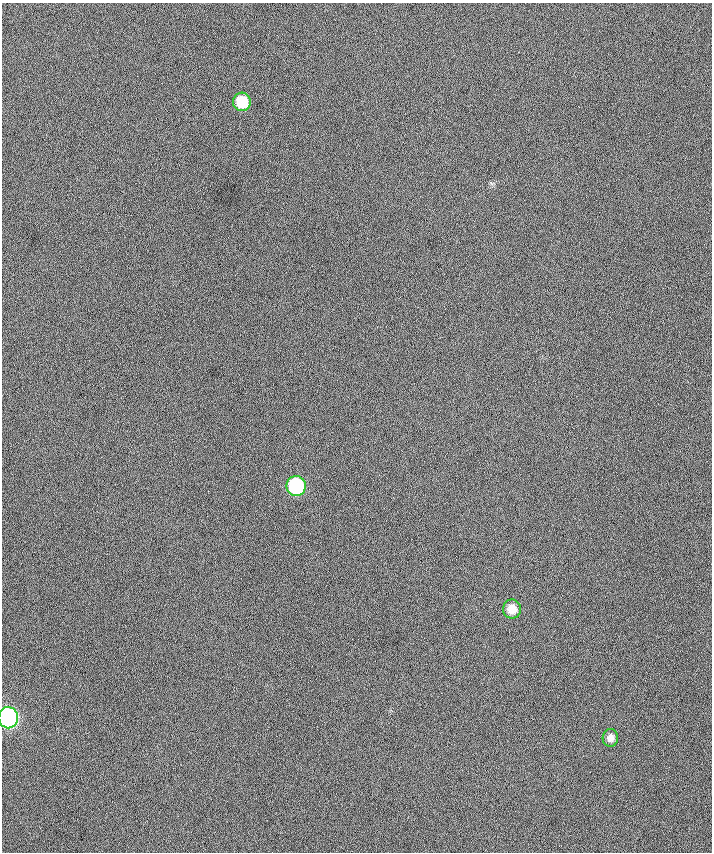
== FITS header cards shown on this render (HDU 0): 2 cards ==
NAXIS1  =                  710 /
NAXIS2  =                  850 /

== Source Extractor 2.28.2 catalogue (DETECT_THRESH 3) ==
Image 710 x 850 px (HDU 0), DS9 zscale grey, 1 PNG px = 1 image px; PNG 714 x 854 px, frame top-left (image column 1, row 850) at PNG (2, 3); each listed source drawn as its Kron ellipse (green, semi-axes under 4 px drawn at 4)
Background -2.22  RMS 38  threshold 114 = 3 sigma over >= 5 px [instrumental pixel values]
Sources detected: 5; all 5 listed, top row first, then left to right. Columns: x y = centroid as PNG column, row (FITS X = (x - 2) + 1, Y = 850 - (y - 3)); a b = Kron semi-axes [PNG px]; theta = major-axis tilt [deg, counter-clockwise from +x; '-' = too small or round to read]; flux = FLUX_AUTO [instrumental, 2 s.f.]
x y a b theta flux
242 102 9 9 - 74000
296 486 10 9 - 230000
512 609 9 9 - 36000
8 718 10 10 - 720000
610 738 9 7 84 16000
At the frame edge (FLAGS 8, measured only in part): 1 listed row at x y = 8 718